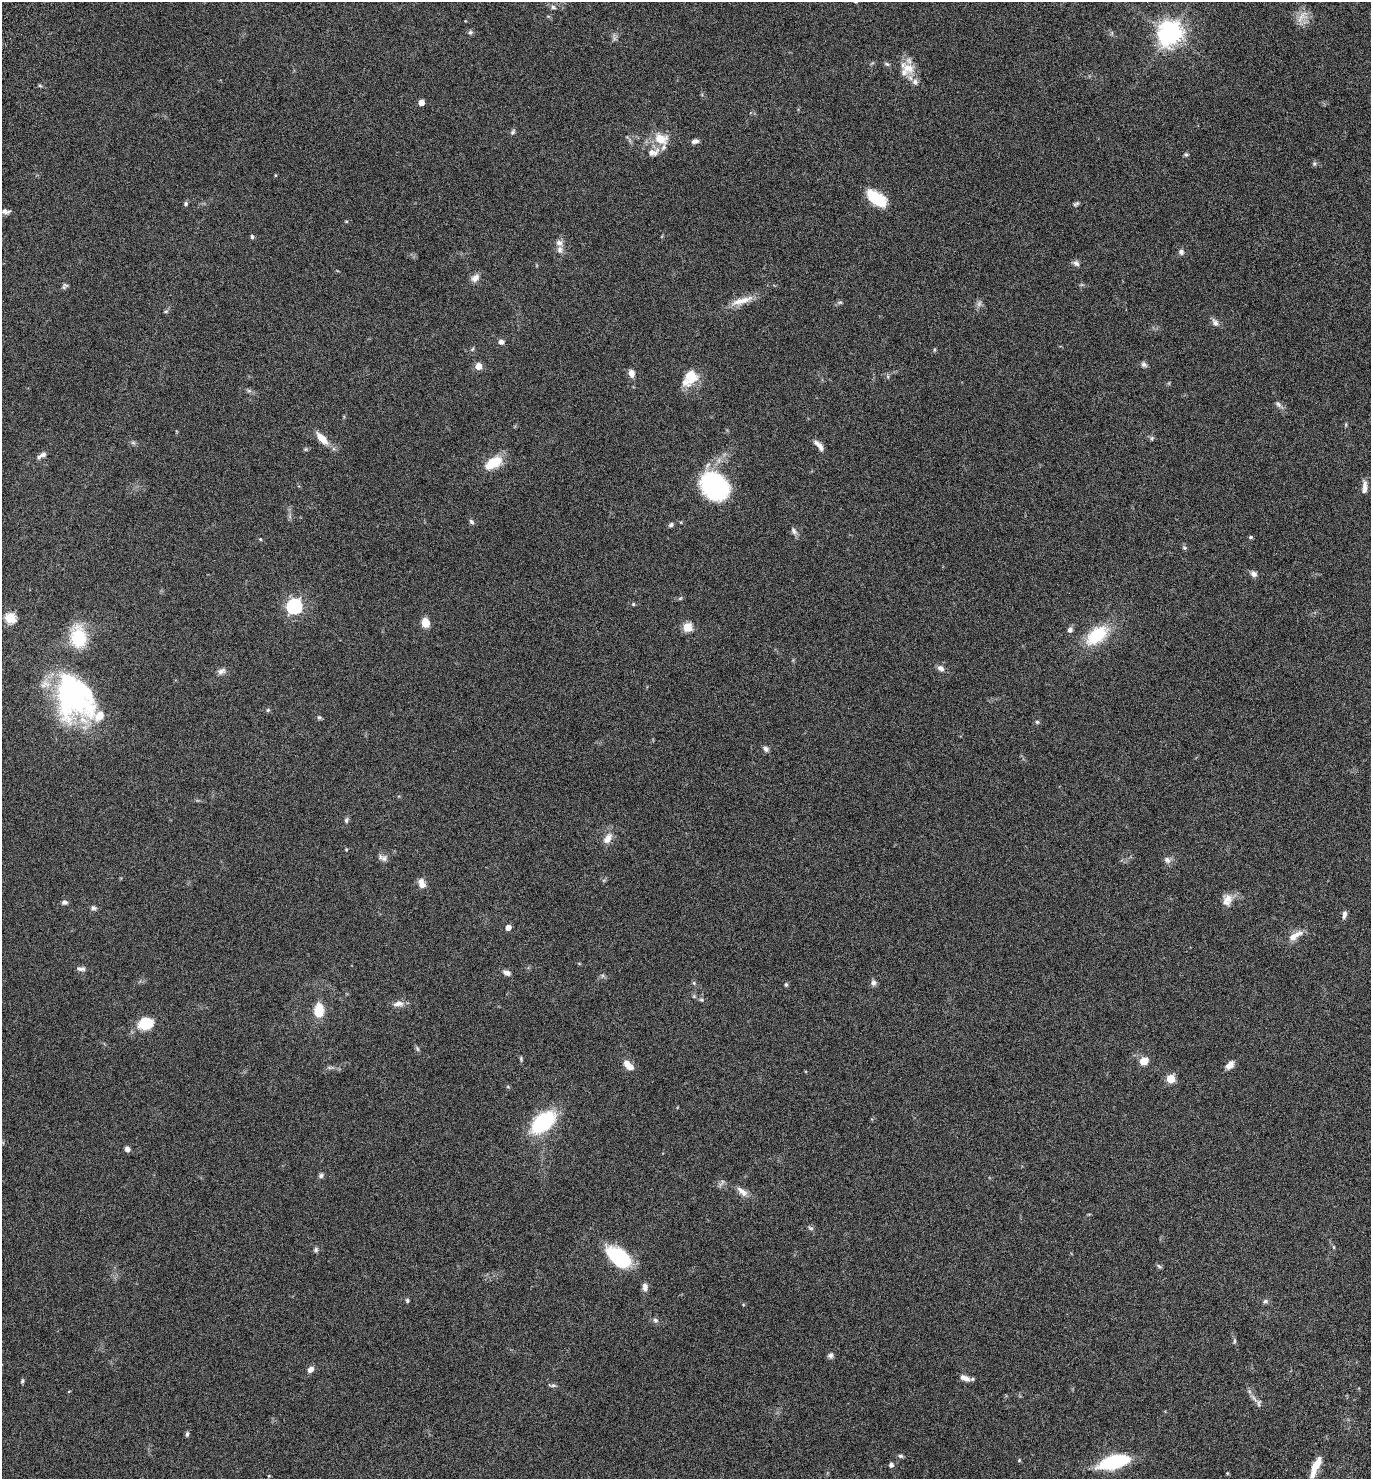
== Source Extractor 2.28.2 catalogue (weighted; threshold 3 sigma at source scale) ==
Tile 6 of 4 x 4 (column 2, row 2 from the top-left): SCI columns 1637-3005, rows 3038-4514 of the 6147 x 6073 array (HDU 1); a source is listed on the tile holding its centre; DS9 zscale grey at full resolution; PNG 1373 x 1481 px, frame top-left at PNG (2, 2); no overlay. Nothing masked; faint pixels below the display range render black.
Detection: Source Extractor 2.28.2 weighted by HDU 2 'WHT'; one run over the whole footprint, this tile lists its part. Background 0.0751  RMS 0.0039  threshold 0.0159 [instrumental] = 3 sigma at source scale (4.09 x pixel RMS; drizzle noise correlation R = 1.36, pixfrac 0.8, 0.05/0.05 arcsec/px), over >= 5 px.
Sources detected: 130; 2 too faint to see at this stretch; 3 inside a brighter object's white glare — not listed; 7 inside a brighter listed object's ellipse — not listed separately; the other 118 listed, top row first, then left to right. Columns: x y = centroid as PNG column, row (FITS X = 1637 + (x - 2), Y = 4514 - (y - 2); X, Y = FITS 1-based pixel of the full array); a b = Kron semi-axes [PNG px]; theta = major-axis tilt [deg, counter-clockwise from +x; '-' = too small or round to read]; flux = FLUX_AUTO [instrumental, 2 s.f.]
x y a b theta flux
553 7 7 5 -28 0.78
470 32 6 6 - 0.71
1170 33 8 8 - 320
908 68 24 13 -30 5.4
421 102 4 4 - 3.2
513 132 9 5 54 0.66
661 139 20 13 -21 6.4
695 141 8 5 11 1.3
653 152 19 11 17 3.4
1186 155 6 5 - 0.57
1314 164 6 5 - 0.62
877 198 22 12 -36 11
186 204 5 5 - 0.61
1076 204 9 5 25 0.68
5 211 10 6 -5 1.2
346 221 5 3 - 0.32
252 237 6 4 -76 0.58
560 249 10 7 -78 1.6
1181 252 8 6 -81 1.1
1076 263 9 7 -33 1.1
475 278 12 9 41 2
65 285 8 6 -14 0.68
742 301 32 8 17 4.6
840 302 6 5 - 0.54
166 311 6 4 19 0.45
1215 322 12 7 -55 1.4
501 342 5 5 - 1.6
1144 364 8 6 -40 0.9
478 366 5 5 - 5
631 373 8 6 -73 2.1
888 376 6 4 73 0.48
690 378 21 14 50 7.6
1278 404 10 6 -40 1.1
322 438 19 8 -46 4.2
1152 438 6 4 72 0.48
133 443 7 4 -2 0.61
819 445 16 6 -50 2
42 455 14 5 35 1.4
494 462 20 10 31 9.3
714 485 30 23 -45 40
1365 487 16 6 87 2
471 522 7 5 -47 0.76
671 525 6 5 - 0.69
794 531 11 6 -62 1.2
1251 537 5 4 - 0.57
260 539 4 4 - 0.38
1184 548 6 4 -2 0.45
1254 574 9 7 -35 1.3
680 598 6 4 30 0.45
633 604 4 4 - 0.43
294 606 7 6 - 75
10 618 5 5 - 21
425 623 8 7 - 4.9
687 627 5 5 - 16
1070 630 7 6 - 0.99
1097 635 26 15 39 15
78 637 23 16 -83 16
941 668 10 7 -34 1.5
221 671 11 7 25 1.3
71 696 55 34 -79 61
268 710 5 4 - 0.45
319 717 6 5 - 0.52
1037 722 5 5 - 0.53
766 749 7 6 - 1.1
346 820 7 5 88 0.72
608 838 14 8 53 2.9
346 850 5 3 - 0.3
384 858 9 8 - 1.4
1167 860 10 7 -44 1.4
422 884 11 7 -71 2.5
1227 900 16 11 62 3.3
64 902 6 5 - 1
93 908 7 6 - 0.77
1344 914 10 5 79 1.3
508 927 5 4 - 2.5
1295 936 22 8 32 3.6
81 969 13 5 -8 1.1
507 973 8 5 -18 1.6
873 982 8 7 - 1.1
694 983 6 4 -72 0.44
786 984 4 4 - 0.65
701 999 6 4 -19 0.48
398 1004 16 7 8 2
319 1010 13 8 88 8.8
146 1023 14 11 4 11
417 1049 8 4 -71 0.61
521 1059 7 4 -77 0.51
1144 1061 9 8 - 3.6
628 1065 11 8 -62 2.7
1230 1065 11 7 48 2.1
1171 1079 5 5 - 12
543 1122 19 11 39 36
127 1149 7 6 - 1.2
321 1176 7 6 - 0.77
742 1192 18 7 -41 2.3
810 1228 9 4 -26 0.64
1334 1247 6 4 -89 0.32
316 1250 7 6 - 0.71
618 1255 25 16 -28 20
1159 1266 7 4 -44 0.56
645 1287 9 6 -85 1.6
407 1300 6 4 -75 0.54
1265 1301 7 5 4 0.73
655 1320 7 6 - 0.89
1234 1341 8 4 -83 0.58
830 1355 7 6 - 1
311 1369 8 6 46 1.6
965 1378 13 6 -21 2.2
22 1381 6 4 76 0.49
553 1385 7 5 7 0.68
1259 1403 11 5 79 0.91
187 1434 7 4 75 0.64
901 1456 7 5 -15 0.61
1019 1460 5 4 - 0.34
1114 1462 28 11 14 29
891 1465 5 5 - 1.2
1316 1465 18 7 61 5.8
1227 1473 4 4 - 0.33